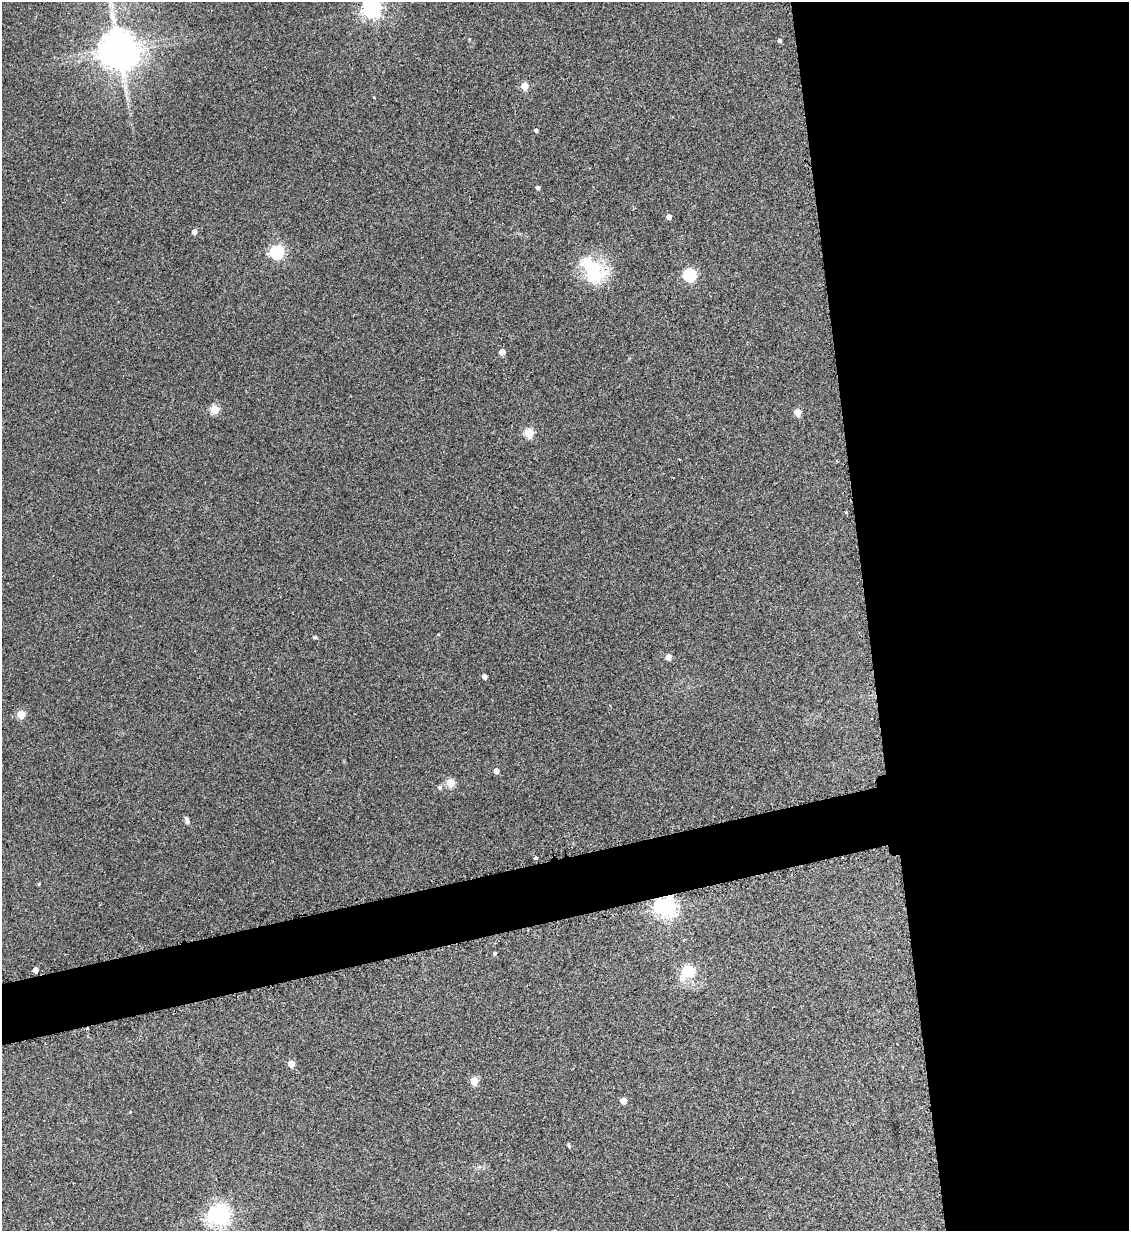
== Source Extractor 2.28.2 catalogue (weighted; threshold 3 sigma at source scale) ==
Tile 8 of 4 x 4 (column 4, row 2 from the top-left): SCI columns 3530-4656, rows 2471-3699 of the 4909 x 4937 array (HDU 1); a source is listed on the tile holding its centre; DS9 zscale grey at full resolution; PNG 1131 x 1233 px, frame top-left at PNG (2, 2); no overlay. Shown black and unused: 27% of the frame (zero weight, under 2 of 3 exposures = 1% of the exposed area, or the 3 px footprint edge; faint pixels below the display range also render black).
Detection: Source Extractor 2.28.2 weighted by HDU 2 'WHT'; one run over the whole footprint, this tile lists its part. Background 0.0794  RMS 0.0076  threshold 0.0344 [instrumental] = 3 sigma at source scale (4.5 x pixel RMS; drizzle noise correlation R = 1.50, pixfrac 1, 0.05/0.05 arcsec/px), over >= 5 px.
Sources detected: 40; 1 inside a brighter object's white glare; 1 cosmic-ray / hot-pixel residue — not listed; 1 inside a brighter listed object's ellipse — not listed separately; the other 37 listed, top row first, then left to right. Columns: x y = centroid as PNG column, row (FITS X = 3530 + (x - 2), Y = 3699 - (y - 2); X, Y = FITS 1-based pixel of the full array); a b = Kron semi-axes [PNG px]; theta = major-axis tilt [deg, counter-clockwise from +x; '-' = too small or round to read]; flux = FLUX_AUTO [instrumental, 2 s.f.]
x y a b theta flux
372 9 7 6 - 360
112 17 18 7 -76 8.1
780 40 4 4 - 1.6
120 53 10 9 - 1100
524 86 5 5 - 17
536 130 4 3 - 1.2
538 188 4 4 - 1.9
669 217 4 4 - 5.3
194 232 4 4 - 4.6
277 252 6 6 - 130
593 270 40 23 -51 38
690 275 6 6 - 95
502 352 5 4 - 6.7
214 409 5 5 - 26
797 412 5 5 - 11
529 433 5 5 - 36
837 461 4 3 - 0.68
847 512 4 3 - 1
315 637 5 3 - 1.4
668 657 4 4 - 7.2
485 676 4 4 - 3.2
21 714 5 5 - 19
496 771 4 4 - 4.7
450 783 5 5 - 28
440 787 6 5 - 1.7
188 822 7 6 - 1.7
535 857 3 3 - 5.4
39 884 4 3 - 0.71
665 907 7 7 - 470
495 953 4 3 - 1.1
35 970 4 4 - 5.2
688 971 16 14 23 18
291 1064 5 5 - 11
474 1081 5 5 - 21
623 1101 5 4 - 9.6
569 1145 5 4 - 1.1
219 1215 7 7 - 470
Overlapping masked pixels (flux is a lower limit): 1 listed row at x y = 665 907
Isophote crosses this tile's border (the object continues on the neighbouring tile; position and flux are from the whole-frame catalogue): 1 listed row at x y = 372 9